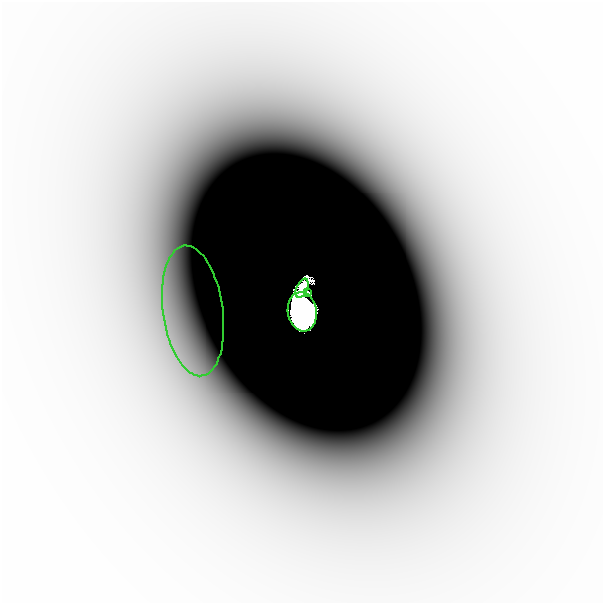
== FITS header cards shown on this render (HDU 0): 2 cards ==
NAXIS1  =                  601
NAXIS2  =                  601

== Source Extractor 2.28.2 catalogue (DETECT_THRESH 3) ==
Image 601 x 601 px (HDU 0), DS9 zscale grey, 1 PNG px = 1 image px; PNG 605 x 605 px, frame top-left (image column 1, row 601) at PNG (2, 2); each listed source drawn as its Kron ellipse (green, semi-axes under 4 px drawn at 4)
Background -9.11e-07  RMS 3.3e-07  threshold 9.85e-07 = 3 sigma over >= 5 px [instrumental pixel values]
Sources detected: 4; all 4 listed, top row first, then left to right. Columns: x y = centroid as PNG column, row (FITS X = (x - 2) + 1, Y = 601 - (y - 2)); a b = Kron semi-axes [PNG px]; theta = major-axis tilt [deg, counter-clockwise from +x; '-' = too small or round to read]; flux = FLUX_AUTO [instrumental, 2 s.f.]
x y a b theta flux
302 288 10 5 64 2.3e+00
308 292 4 3 - 3.8e-01
193 311 66 30 -82 2.6e-04
302 312 20 14 -82 8.8e+01